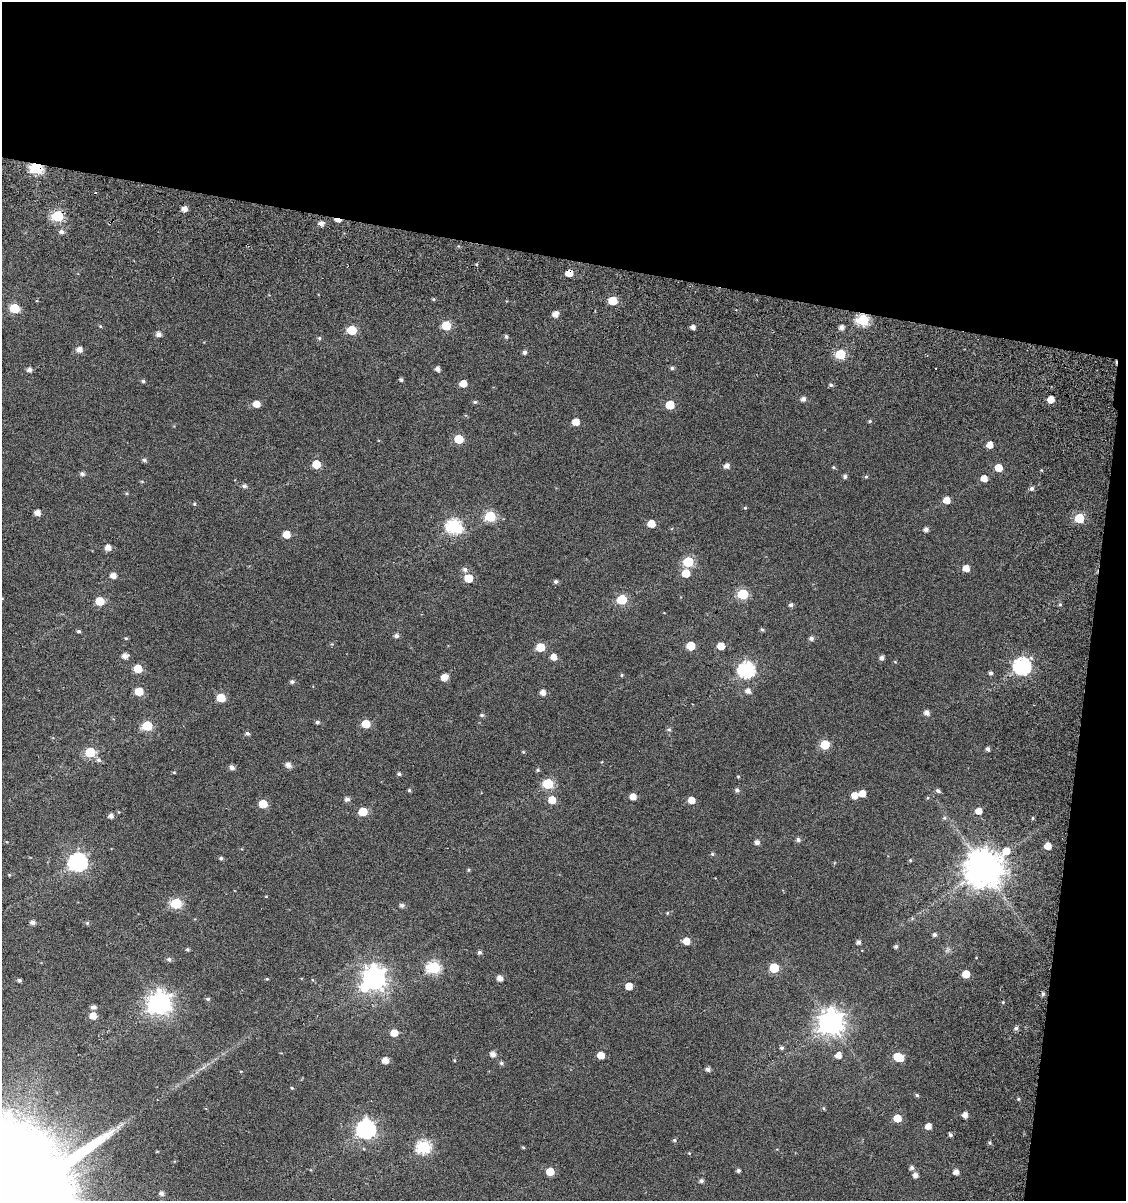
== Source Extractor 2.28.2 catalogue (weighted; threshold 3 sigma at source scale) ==
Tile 2 of 2 x 2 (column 2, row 1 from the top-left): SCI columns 1369-2492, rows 1309-2507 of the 2705 x 2632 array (HDU 1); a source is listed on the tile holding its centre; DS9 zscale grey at full resolution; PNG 1128 x 1203 px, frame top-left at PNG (2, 2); no overlay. Shown black and unused: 25% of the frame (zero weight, under 6 of 11 exposures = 16% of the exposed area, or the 3 px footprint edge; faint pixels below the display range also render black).
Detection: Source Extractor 2.28.2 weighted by HDU 2 'WHT'; one run over the whole footprint, this tile lists its part. Background 0.044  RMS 0.025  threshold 0.102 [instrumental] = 3 sigma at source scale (4.09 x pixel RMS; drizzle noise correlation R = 1.36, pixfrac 0.8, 0.0396/0.0396 arcsec/px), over >= 5 px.
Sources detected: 197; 1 inside a brighter object's white glare — not listed; the other 196 listed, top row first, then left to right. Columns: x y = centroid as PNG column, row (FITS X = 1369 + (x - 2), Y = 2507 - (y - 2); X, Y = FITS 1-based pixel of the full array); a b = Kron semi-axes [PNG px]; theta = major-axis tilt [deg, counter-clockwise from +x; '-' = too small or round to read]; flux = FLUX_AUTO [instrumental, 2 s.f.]
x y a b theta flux
36 168 6 5 - 270
184 209 5 4 - 14
58 216 6 6 - 190
338 220 7 3 -14 21
321 224 5 5 - 11
61 232 6 5 - 6.9
569 273 5 5 - 31
612 301 5 5 - 65
14 308 6 5 - 98
555 314 6 5 - 15
863 320 6 6 - 220
100 326 4 3 - 2
446 326 5 5 - 86
693 327 4 4 - 10
841 327 5 5 - 11
352 330 6 5 - 88
158 334 5 5 - 10
506 337 5 4 - 4.3
319 338 5 5 - 3.5
79 350 6 5 - 14
524 352 5 4 - 6
840 354 6 5 - 120
672 368 5 4 - 4.6
438 369 5 4 - 9.6
29 370 6 5 - 7.6
401 380 5 4 - 4
143 381 4 4 - 3.4
463 383 5 5 - 30
831 385 5 4 - 4.2
803 399 5 5 - 9.3
1051 399 5 5 - 26
475 402 5 4 - 3.6
256 404 6 6 - 20
670 405 6 5 - 55
870 421 5 4 - 3.3
576 422 5 5 - 27
459 439 6 5 - 65
989 445 5 5 - 20
144 460 6 5 - 4.8
316 464 5 5 - 59
727 466 5 5 - 11
834 467 5 4 - 2.8
998 468 5 5 - 36
82 474 6 5 - 6.1
845 476 5 4 - 5.5
866 477 5 4 - 2.7
984 479 5 5 - 20
244 486 6 5 - 6.5
1032 488 5 5 - 6.1
946 500 6 5 - 23
194 504 5 4 - 2.5
745 508 4 4 - 2.3
37 513 5 5 - 14
490 516 6 6 - 140
1079 518 5 5 - 89
651 523 6 5 - 33
454 526 7 6 - 370
926 529 5 4 - 8.5
286 534 5 5 - 36
108 548 5 5 - 16
688 562 6 6 - 120
966 568 5 5 - 21
465 569 6 5 - 7.2
686 573 6 6 - 40
113 575 6 5 - 15
468 578 5 5 - 50
556 581 5 5 - 4.8
743 594 6 6 - 150
2 598 5 3 - 2
622 599 6 6 - 96
100 601 6 5 - 54
791 605 5 4 - 5.8
1060 605 5 3 - 2.5
762 629 5 4 - 3.4
79 631 5 4 - 3.5
396 636 5 5 - 7.2
126 638 5 4 - 2.7
811 638 5 5 - 7.2
691 646 6 5 - 55
721 646 5 5 - 27
540 647 5 5 - 52
125 656 6 5 - 13
553 657 5 5 - 17
882 658 5 4 - 8.3
1022 666 7 7 - 590
138 669 5 5 - 54
746 670 7 7 - 490
990 673 4 4 - 5.7
622 675 4 4 - 2.5
444 677 6 5 - 22
292 682 6 5 - 5
139 691 6 5 - 44
748 691 5 5 - 12
542 692 5 5 - 14
221 698 6 5 - 52
927 713 5 5 - 12
482 715 6 4 -1 4.1
317 722 5 4 - 4.3
366 724 5 5 - 46
147 726 6 6 - 110
669 729 6 4 -7 3.6
247 733 5 5 - 5.1
825 744 6 6 - 75
988 749 4 4 - 6.4
90 752 6 5 - 94
523 752 5 3 - 2
99 760 8 6 -15 5.4
288 765 6 5 - 12
232 767 5 5 - 9.5
538 770 5 4 - 3.1
174 772 5 3 - 2
399 774 5 4 - 3.9
548 784 6 5 - 130
409 790 4 4 - 3.1
737 790 6 5 - 5.6
938 791 6 4 -33 5.2
862 793 5 5 - 25
854 795 5 5 - 20
633 797 5 5 - 20
347 799 5 5 - 8.4
552 800 6 6 - 32
691 800 5 5 - 23
263 804 5 5 - 52
363 811 6 5 - 56
978 811 5 5 - 19
111 816 5 4 - 9.5
944 818 6 5 - 3.9
1033 818 5 3 - 2.3
798 840 6 5 - 6.4
757 842 5 5 - 9.8
1048 846 5 5 - 24
712 854 5 5 - 3
221 858 4 4 - 4.3
910 860 4 3 - 2.1
78 862 8 7 - 740
983 868 12 11 - 5600
468 870 5 3 - 2.5
9 875 5 4 - 2.1
176 903 6 6 - 150
402 905 6 5 - 6.8
667 913 5 4 - 2.4
33 922 5 4 - 9.4
87 923 5 5 - 3.4
934 935 5 4 - 5.2
686 941 5 5 - 26
858 942 4 4 - 6.5
896 946 4 4 - 4.6
187 949 5 4 - 3.7
479 952 5 4 - 5.4
169 959 6 5 - 5.4
434 967 7 6 - 240
774 968 6 6 - 84
966 974 5 5 - 34
374 978 8 8 - 1700
500 978 5 5 - 14
267 979 5 3 - 2
19 980 4 4 - 3.8
629 986 5 5 - 25
1043 994 6 4 69 4.3
208 999 5 4 - 3.5
1003 1002 4 3 - 2
159 1003 8 8 - 1600
93 1007 6 5 - 7.6
93 1016 6 5 - 22
831 1022 9 8 - 2200
1016 1028 5 5 - 5.9
394 1033 5 5 - 27
781 1048 5 4 - 4.1
493 1054 5 5 - 13
601 1055 5 5 - 25
838 1055 5 5 - 17
898 1057 8 5 -27 65
385 1060 5 5 - 20
454 1060 4 3 - 1.7
501 1063 5 5 - 5
708 1069 5 4 - 7.5
292 1088 4 4 - 2.4
917 1095 4 4 - 3.8
1018 1099 4 4 - 2.4
823 1108 5 3 - 2.3
965 1115 5 5 - 13
897 1118 5 5 - 40
928 1126 5 5 - 18
366 1129 8 7 - 800
950 1135 4 4 - 5.6
674 1140 5 4 - 3.7
989 1143 4 4 - 3.3
424 1147 7 6 - 290
523 1147 4 4 - 2.5
912 1167 5 5 - 6.4
738 1170 4 3 - 5.1
550 1171 5 5 - 39
956 1172 5 4 - 13
915 1175 5 5 - 11
701 1181 5 5 - 5.9
161 1193 5 5 - 8.1
Overlapping masked pixels (flux is a lower limit): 5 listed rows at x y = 36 168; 58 216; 338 220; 569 273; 863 320
Isophote crosses this tile's border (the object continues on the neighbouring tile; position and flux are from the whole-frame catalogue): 1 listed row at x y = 2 598